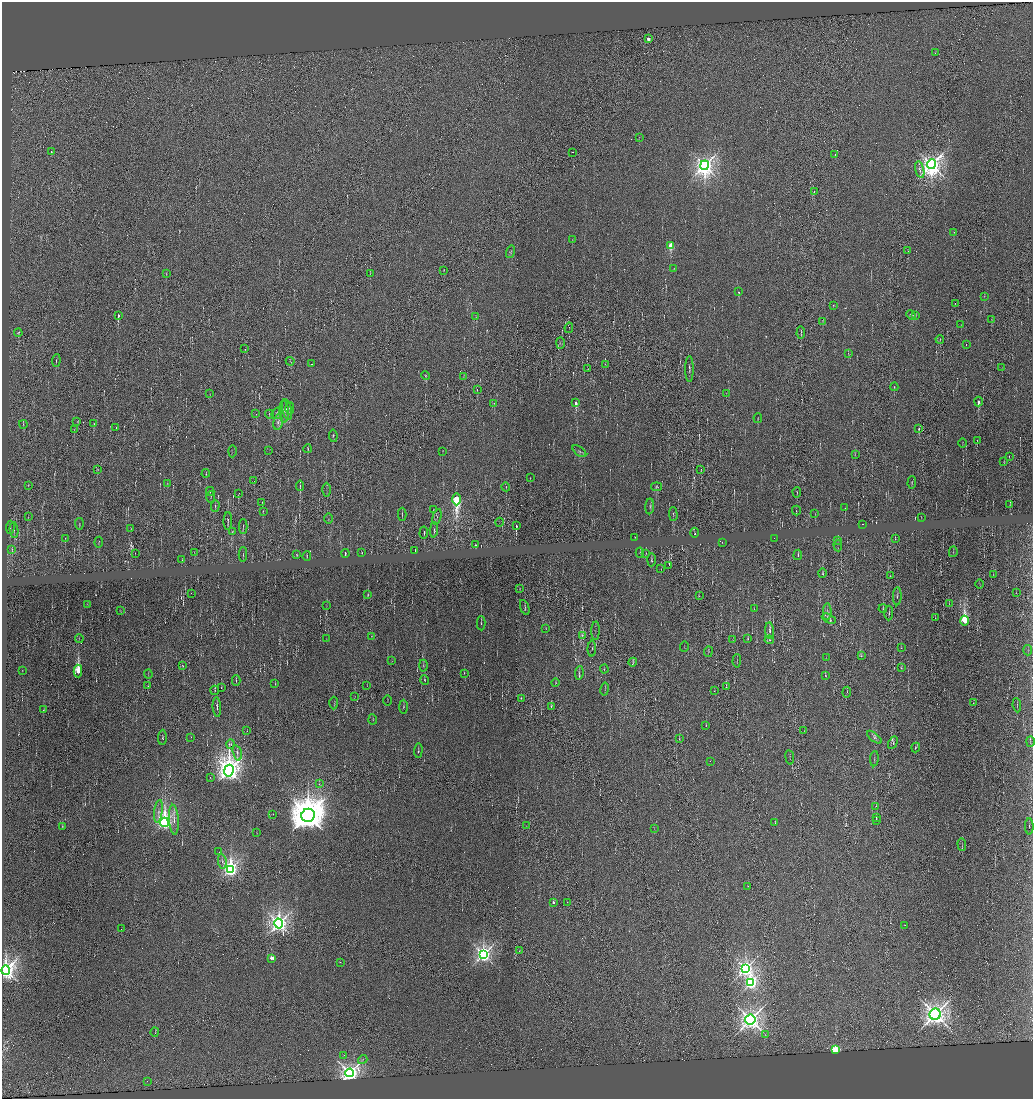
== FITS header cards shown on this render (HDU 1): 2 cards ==
NAXIS1  =                 2061
NAXIS2  =                 2193

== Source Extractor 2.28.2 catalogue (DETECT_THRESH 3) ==
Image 2061 x 2193 px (HDU 1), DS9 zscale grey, zoomed out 1/2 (1 PNG px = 2 x 2 image px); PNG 1035 x 1101 px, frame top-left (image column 1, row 2193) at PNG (2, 2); each listed source drawn as its Kron ellipse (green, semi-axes under 4 px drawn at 4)
Background 0.0715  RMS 0.34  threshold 1.03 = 3 sigma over >= 5 px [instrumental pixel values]
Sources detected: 337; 52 cannot appear on this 1/2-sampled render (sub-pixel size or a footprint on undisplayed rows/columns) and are neither listed nor drawn; the other 285 listed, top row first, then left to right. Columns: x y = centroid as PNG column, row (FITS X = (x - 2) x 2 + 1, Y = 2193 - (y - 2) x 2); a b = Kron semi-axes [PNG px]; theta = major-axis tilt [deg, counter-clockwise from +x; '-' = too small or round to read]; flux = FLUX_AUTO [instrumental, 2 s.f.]
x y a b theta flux
648 39 2 2 - 790
935 53 3 2 - 28
639 137 3 2 - 24
51 152 2 2 - 130
573 152 2 1 - 83
835 155 2 1 - 35
931 164 5 4 - 67000
705 165 4 4 - 58000
920 170 9 3 -76 180
814 192 3 2 - 40
954 232 2 2 - 30
572 240 4 1 - 23
671 245 3 2 - 2700
908 251 3 2 - 25
511 252 6 4 76 76
674 269 4 1 - 20
444 270 4 1 - 25
370 273 4 1 - 30
166 274 4 2 - 34
739 292 2 2 - 580
984 296 3 2 - 34
955 303 2 1 - 21
833 305 3 2 - 26
911 315 5 3 - 64
916 315 3 2 - 38
118 316 3 2 - 460
476 317 4 2 - 54
992 320 3 2 - 38
822 321 3 2 - 28
961 325 3 2 - 23
569 328 5 2 - 39
18 333 4 3 - 60
801 333 6 2 86 55
940 339 4 2 - 33
560 343 6 2 89 62
966 344 2 1 - 47
245 349 2 1 - 31
848 353 4 1 - 29
56 361 6 2 84 46
290 361 4 2 - 42
311 364 2 1 - 560
605 364 3 2 - 28
1002 367 3 1 - 21
588 369 2 2 - 22
689 369 13 2 90 170
425 375 4 2 - 43
463 377 4 1 - 31
894 387 4 2 - 34
477 390 3 2 - 25
726 393 2 1 - 17
210 394 2 1 - 18
978 401 5 2 - 760
494 403 4 2 - 38
576 403 4 2 - 1200
290 408 6 4 88 88
287 409 11 4 -78 190
284 411 11 4 -89 170
277 413 6 4 57 100
256 414 2 2 - 29
270 414 5 3 - 59
758 418 5 1 - 38
77 422 4 2 - 32
278 422 8 4 80 220
23 424 4 2 - 61
94 424 3 1 - 25
116 427 2 1 - 62
74 429 4 2 - 34
919 429 2 2 - 75
333 436 6 2 -81 63
977 441 4 1 - 22
963 443 4 1 - 23
308 449 4 2 - 43
269 450 3 2 - 31
232 451 6 1 88 34
442 451 4 1 - 29
579 451 8 3 -38 120
855 455 3 2 - 31
1009 456 4 1 - 26
1004 462 3 2 - 29
98 469 4 2 - 44
701 470 3 2 - 28
206 473 4 2 - 29
530 478 3 2 - 24
254 481 2 1 - 17
912 482 6 2 87 58
167 483 3 2 - 29
28 485 4 2 - 36
300 486 5 2 - 59
506 487 4 2 - 34
657 487 5 2 - 50
326 490 7 1 90 54
210 492 4 1 - 35
797 492 5 1 - 38
239 493 2 1 - 15
211 497 6 2 90 61
457 499 6 2 -90 16000
262 502 3 1 - 23
1010 504 3 1 - 30
215 506 6 2 88 59
650 506 8 2 86 75
845 508 2 1 - 19
433 510 2 1 - 16
796 510 5 2 - 45
263 511 2 2 - 28
402 514 6 1 90 46
673 514 7 2 -89 50
815 514 2 1 - 15
28 516 4 1 - 21
437 517 8 2 75 90
921 517 3 1 - 26
328 518 5 1 - 28
228 521 9 2 89 89
499 522 4 1 - 27
79 524 6 1 -85 40
862 524 2 1 - 130
516 525 2 1 - 540
243 526 7 1 90 45
10 527 6 2 87 55
131 528 3 2 - 21
14 530 8 2 -84 68
434 530 7 2 87 71
232 531 3 2 - 38
424 533 6 1 86 62
695 533 5 2 - 51
635 537 2 1 - 17
65 538 3 2 - 28
774 538 2 1 - 180
895 538 3 1 - 33
838 540 3 2 - 42
99 542 5 2 - 40
722 542 2 1 - 17
475 545 2 2 - 130
838 545 6 2 -87 49
12 549 3 3 - 53
415 550 2 1 - 34
194 552 2 1 - 21
640 552 5 1 - 33
953 552 5 2 - 48
345 553 4 2 - 100
362 553 4 2 - 39
646 553 3 1 - 26
135 554 3 1 - 20
243 554 7 1 -89 44
297 555 4 2 - 46
798 555 5 2 - 58
307 556 5 1 - 42
182 560 3 1 - 23
651 560 7 2 89 82
669 565 3 1 - 370
661 569 2 1 - 17
823 573 5 2 - 51
890 575 3 1 - 19
993 575 3 1 - 24
980 584 5 1 - 31
520 588 4 2 - 43
191 593 2 1 - 12
1016 593 2 1 - 20
368 595 4 2 - 32
699 596 4 2 - 36
897 596 9 2 88 84
949 604 3 2 - 20
87 605 3 1 - 21
327 606 3 2 - 33
525 607 8 2 -71 63
754 609 2 1 - 15
883 609 4 1 - 31
120 611 4 2 - 32
827 612 8 3 86 180
889 613 7 2 89 60
935 618 3 2 - 26
829 619 7 4 -25 130
964 621 5 2 - 8700
481 623 7 2 -88 60
546 628 3 1 - 24
595 631 9 1 88 64
770 631 8 3 -85 120
582 635 4 3 - 79
372 636 2 1 - 17
79 638 4 2 - 35
326 638 3 1 - 21
748 639 2 2 - 24
733 640 3 2 - 33
769 640 5 3 - 63
684 647 5 1 - 32
901 647 4 1 - 30
592 649 8 2 89 59
1028 650 5 1 - 39
708 652 5 2 - 42
861 656 3 3 - 55
826 658 3 1 - 20
392 661 3 2 - 24
737 661 6 1 87 42
633 662 4 3 - 50
182 665 3 2 - 77
423 666 6 2 -89 69
901 668 3 2 - 40
604 669 4 2 - 36
22 670 2 1 - 18
78 671 6 2 -88 4000
464 673 3 1 - 21
579 673 7 3 83 100
148 674 4 2 - 38
825 675 3 2 - 35
236 680 5 1 - 31
425 680 4 2 - 51
556 683 4 2 - 45
275 684 4 1 - 33
148 686 3 2 - 29
367 686 2 1 - 13
726 686 3 1 - 20
221 687 2 1 - 21
605 689 6 1 79 41
215 690 5 2 - 43
714 691 3 2 - 26
847 692 5 2 - 47
355 697 2 1 - 16
521 698 2 1 - 26
388 701 5 1 - 28
334 703 6 2 89 57
973 703 3 1 - 20
1017 705 7 1 -84 51
217 707 10 2 -87 76
403 707 7 2 -89 67
551 707 3 1 - 30
43 710 3 2 - 42
373 719 5 1 - 29
706 725 4 2 - 28
804 730 3 2 - 20
247 731 2 1 - 21
162 737 7 2 88 62
191 737 2 1 - 15
874 737 9 3 -40 140
679 738 4 2 - 30
1030 741 5 2 - 57
893 743 7 4 64 110
231 744 5 2 - 63
916 747 5 4 - 80
418 750 7 2 87 63
237 753 8 3 -74 190
790 757 7 1 -82 45
874 759 8 2 85 58
710 761 2 2 - 25
229 771 6 4 81 97000
210 778 2 1 - 17
319 784 4 2 - 40
876 806 2 1 - 21
158 811 11 3 82 260
273 814 2 1 - 19
308 815 7 6 - 250000
876 818 4 2 - 45
174 820 15 5 -87 420
876 820 3 2 - 38
164 822 5 3 - 41000
775 823 2 1 - 12
62 826 3 2 - 34
526 826 2 2 - 18
1029 826 8 2 -88 68
654 828 3 2 - 22
257 833 3 2 - 23
962 844 6 1 -86 49
219 852 2 1 - 28
222 861 7 3 -82 180
230 869 4 3 - 40000
748 886 2 2 - 26
553 902 2 2 - 220
567 902 2 2 - 14
279 924 5 4 - 51000
905 925 2 1 - 40
121 929 2 1 - 47
519 951 2 1 - 50
483 954 4 3 - 39000
271 958 3 2 - 800
340 962 2 2 - 18
745 969 4 4 - 31000
6 970 5 3 - 62000
751 983 3 3 - 23000
935 1014 6 5 - 55000
750 1020 5 5 - 46000
155 1032 4 2 - 43
765 1035 3 2 - 36
835 1049 3 3 - 5900
344 1055 2 2 - 27
363 1059 5 2 - 75
350 1073 4 4 - 59000
147 1081 2 2 - 36
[52 sub-pixel or undisplayed-footprint detections neither listed nor drawn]